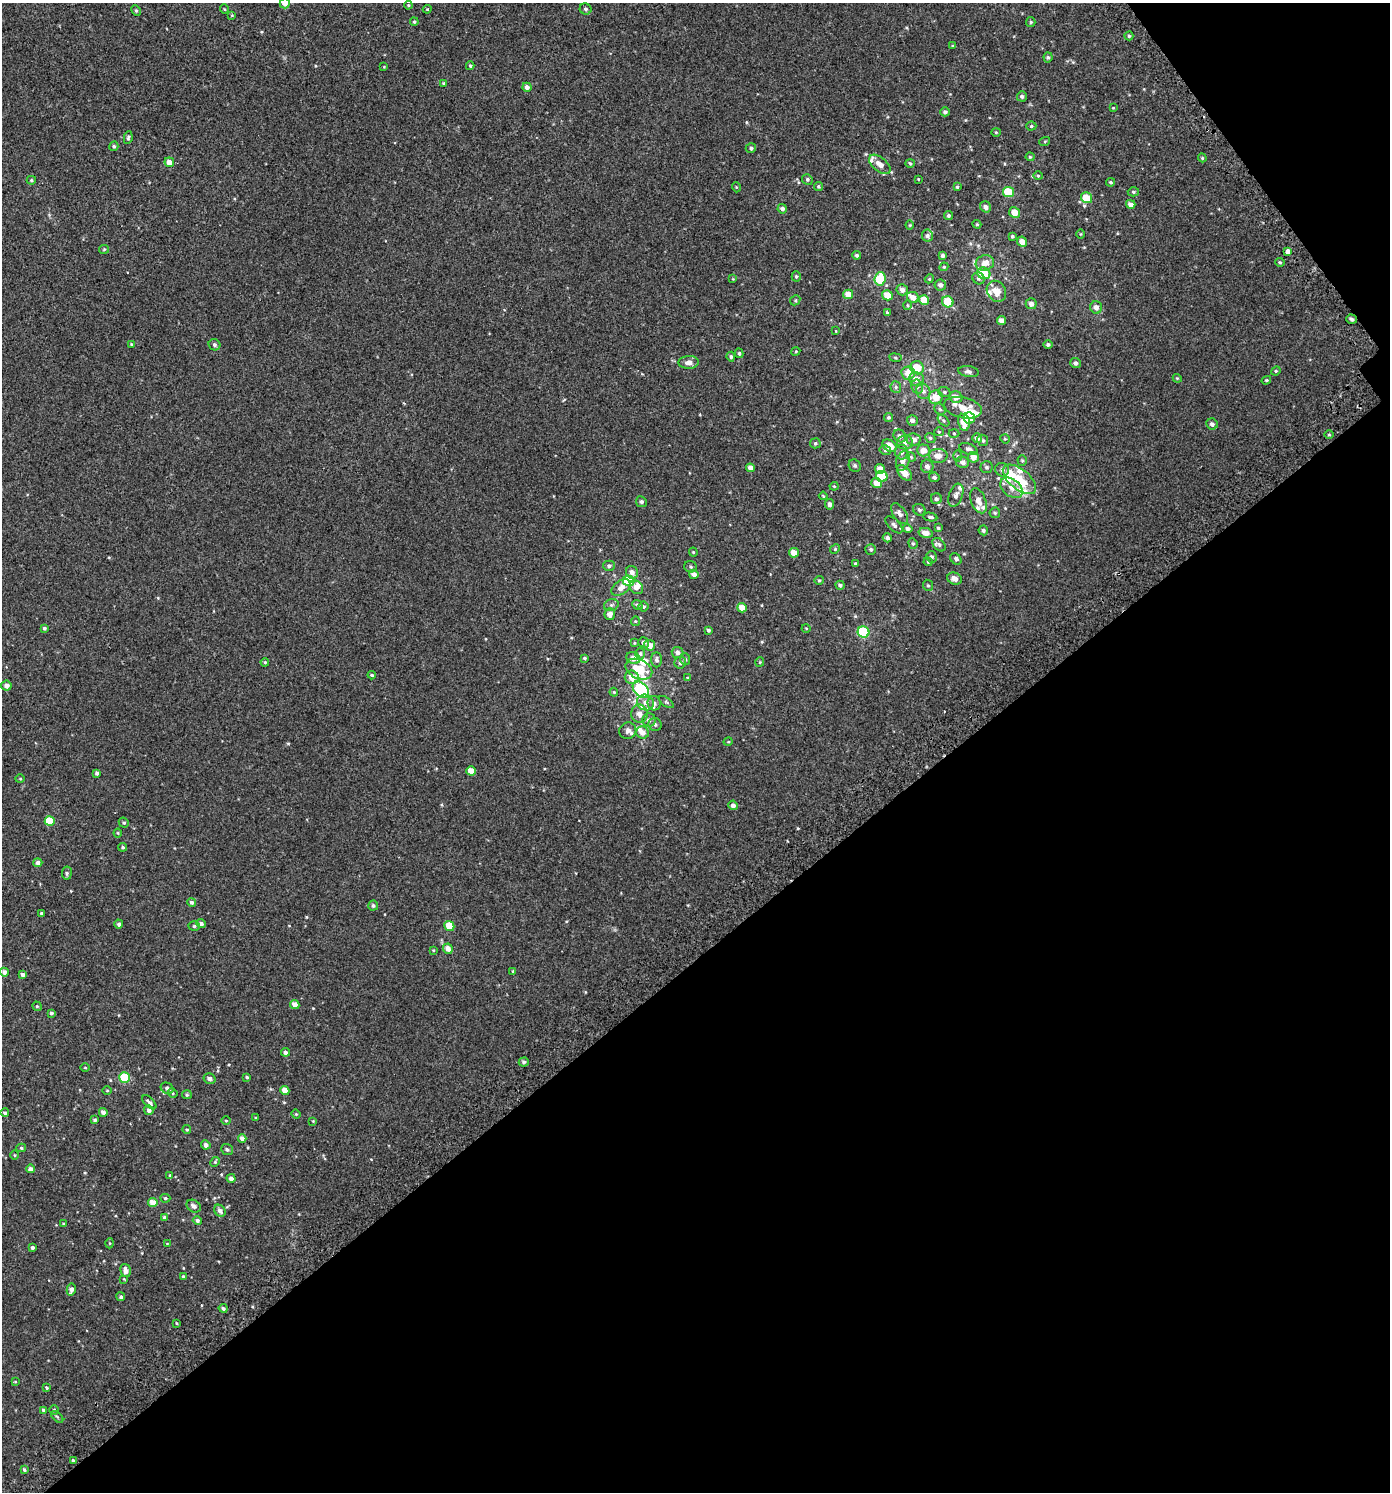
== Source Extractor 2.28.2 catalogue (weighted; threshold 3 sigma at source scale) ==
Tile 12 of 4 x 4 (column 4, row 3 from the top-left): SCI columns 4423-5810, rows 1550-3039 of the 6007 x 6069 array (HDU 1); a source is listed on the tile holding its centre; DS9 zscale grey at full resolution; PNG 1392 x 1494 px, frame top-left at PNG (2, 3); each listed source drawn as its Kron ellipse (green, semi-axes under 4 px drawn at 4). Shown black and unused: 38% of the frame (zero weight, under 2 of 3 exposures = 3% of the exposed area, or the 3 px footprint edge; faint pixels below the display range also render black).
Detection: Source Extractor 2.28.2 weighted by HDU 2 'WHT'; one run over the whole footprint, this tile lists its part. Background 0.00218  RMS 0.0058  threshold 0.0262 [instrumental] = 3 sigma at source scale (4.5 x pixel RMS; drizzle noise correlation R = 1.50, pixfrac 1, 0.0396/0.0396 arcsec/px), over >= 5 px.
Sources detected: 324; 1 inside a brighter object's white glare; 1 cosmic-ray / hot-pixel residue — neither listed nor drawn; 21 inside a brighter listed object's ellipse — not listed separately; the other 301 listed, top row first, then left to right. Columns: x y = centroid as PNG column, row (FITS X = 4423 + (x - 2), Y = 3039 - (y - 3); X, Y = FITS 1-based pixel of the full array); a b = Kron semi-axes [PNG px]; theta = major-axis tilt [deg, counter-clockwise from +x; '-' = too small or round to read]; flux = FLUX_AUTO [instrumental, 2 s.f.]
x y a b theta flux
285 3 5 5 - 3.6
408 5 4 4 - 0.55
224 9 5 3 - 0.43
427 9 4 4 - 0.53
586 9 6 5 - 1.1
136 11 5 4 - 0.84
232 15 4 4 - 0.43
414 22 4 3 - 0.69
1031 22 5 4 - 0.73
1129 36 4 4 - 0.8
953 46 3 3 - 0.6
1048 57 5 4 - 0.88
470 66 4 3 - 0.83
384 67 4 3 - 0.41
444 83 4 3 - 0.7
527 87 4 4 - 2
1022 96 5 5 - 1.1
1113 108 4 3 - 0.39
945 112 5 4 - 1.3
1031 126 5 4 - 0.76
996 132 4 4 - 0.52
128 138 6 4 79 1
1045 141 5 3 - 0.5
114 146 5 4 - 0.87
751 148 5 5 - 0.99
1030 157 4 4 - 0.53
1202 158 4 3 - 0.61
169 162 5 5 - 3.9
910 163 4 4 - 0.64
880 164 12 7 -40 4.4
1038 176 4 4 - 0.66
807 179 5 5 - 0.99
918 179 4 3 - 0.39
31 180 4 4 - 0.65
1110 182 4 3 - 0.65
818 186 4 4 - 0.78
736 187 5 3 - 0.45
957 187 4 4 - 0.74
1008 192 5 5 - 15
1133 192 5 4 - 0.83
1087 198 6 5 - 10
1131 204 5 4 - 3.2
985 207 6 5 - 2.1
782 209 5 4 - 1.7
1014 213 5 5 - 4.9
948 215 4 4 - 0.9
977 224 4 4 - 0.59
910 225 4 4 - 0.53
1081 234 5 3 - 0.44
927 236 6 5 - 1.4
1012 236 3 3 - 0.79
1022 242 5 4 - 4.3
104 249 5 4 - 0.54
1288 252 4 4 - 10
857 255 4 4 - 1.2
943 255 3 3 - 1.2
1280 262 5 4 - 0.66
985 263 9 7 16 3.9
944 267 4 4 - 0.58
984 273 7 5 -24 12
796 276 5 4 - 0.79
978 278 6 5 - 1.2
733 279 3 3 - 0.42
880 279 7 5 84 20
929 279 4 3 - 0.51
940 285 6 5 - 1.8
902 290 5 5 - 2.4
996 291 11 9 -56 6
848 294 5 4 - 5
887 295 5 5 - 6.2
913 297 6 5 - 3.9
795 300 5 4 - 0.8
924 300 5 5 - 7.8
948 302 6 5 - 9.7
1031 304 5 5 - 2.4
908 305 5 3 - 0.56
1096 307 6 6 - 2.5
887 313 4 3 - 0.79
1352 319 5 4 - 1.2
1002 321 4 4 - 3.6
836 331 3 2 - 0.36
131 344 4 3 - 0.46
214 345 6 5 - 1.1
1048 345 4 4 - 1.1
796 351 4 3 - 0.5
739 353 5 3 - 0.83
731 357 5 4 - 0.99
895 358 6 3 -9 0.67
689 362 10 6 2 3
1075 363 5 5 - 1.4
917 368 7 6 - 9.3
1276 371 5 4 - 0.66
969 372 10 5 -10 1.8
908 373 7 6 - 6
1177 378 4 3 - 0.48
916 379 7 7 - 3.8
1266 380 5 4 - 0.65
896 387 6 5 - 1.1
917 387 7 5 -70 1.6
923 391 8 6 -62 2.2
944 392 6 5 - 0.95
936 397 7 6 - 7.2
956 397 7 5 -17 3.8
963 408 19 10 -13 8.2
940 409 6 5 - 0.94
889 417 4 4 - 0.82
969 418 6 5 - 12
912 420 5 5 - 2.1
943 420 7 4 -45 0.94
964 422 8 6 -77 7.7
1212 424 6 5 - 1.8
939 432 5 4 - 0.67
954 433 5 3 - 0.55
1329 435 5 3 - 0.61
900 436 7 6 - 2
930 438 5 4 - 0.9
977 438 5 5 - 2.4
1005 439 5 3 - 0.51
914 440 7 6 - 2.7
983 440 6 5 - 1.1
905 442 8 7 - 2
815 443 5 5 - 1
889 446 7 5 -34 7.4
968 449 9 5 -20 1.8
885 450 6 4 -14 0.97
923 450 6 6 - 4.3
902 452 7 6 - 1.8
938 456 9 7 -1 4
957 456 5 3 - 0.59
911 457 5 4 - 0.59
973 457 5 5 - 4.1
1022 460 5 4 - 0.71
903 461 10 6 71 3
963 462 6 5 - 2.1
855 466 6 5 - 1
927 466 7 6 - 2.7
986 467 6 6 - 1
750 468 4 4 - 2.9
880 469 5 5 - 3.8
1002 470 7 6 - 1.7
904 473 9 5 -47 5.4
882 476 6 5 - 17
934 477 5 4 - 1.2
1019 479 20 10 -39 16
877 483 5 5 - 5.6
834 486 4 4 - 0.56
1011 488 12 8 -39 4.6
956 495 12 7 69 2.4
823 496 4 2 - 0.44
936 499 6 5 - 1.3
978 501 13 7 -68 3.7
641 502 5 5 - 1.2
829 504 5 4 - 1.8
919 510 6 5 - 1.2
995 513 5 5 - 0.77
900 514 11 6 -55 2.5
930 517 7 3 -10 1.1
894 525 10 5 -45 1.5
938 528 3 3 - 0.75
907 529 5 4 - 1.6
983 530 5 4 - 1.2
926 533 7 5 -12 3.4
887 538 5 4 - 1.4
913 543 5 4 - 0.78
939 545 8 5 -46 1.2
835 549 5 4 - 0.62
871 549 5 5 - 1.2
693 552 4 4 - 0.52
794 553 5 4 - 6
931 557 6 5 - 1.4
956 559 6 5 - 1.2
928 562 4 4 - 0.63
855 564 4 3 - 0.57
609 566 5 5 - 1.3
690 567 6 5 - 0.91
632 572 6 6 - 2.8
694 574 5 4 - 2.9
954 579 7 6 - 3.3
819 580 5 4 - 0.67
628 581 6 5 - 19
840 585 4 4 - 1.3
928 585 6 5 - 0.8
636 587 7 6 - 3
621 588 11 6 37 3.3
611 605 7 5 18 1.2
637 605 5 4 - 1
644 607 5 5 - 1
742 608 5 4 - 6
610 614 6 5 - 2.7
635 621 5 4 - 0.58
44 628 4 3 - 1.1
806 628 4 3 - 0.4
708 630 4 4 - 1.1
863 632 6 5 - 36
644 642 5 5 - 1.6
634 643 4 3 - 0.51
650 645 5 5 - 4.5
677 652 6 5 - 2.1
640 654 5 4 - 1.1
584 658 4 3 - 0.77
633 658 7 6 - 2.9
685 659 6 5 - 1.1
657 660 7 5 -88 1.6
265 662 4 4 - 0.61
760 662 5 4 - 0.59
680 663 6 5 - 1.3
639 669 14 9 -26 14
372 675 4 4 - 0.77
632 677 7 6 - 5.9
688 678 4 4 - 0.69
6 686 5 5 - 2.3
641 690 9 6 -45 67
614 692 4 4 - 0.6
666 702 8 4 -36 0.9
645 703 8 7 - 3.2
654 703 7 6 - 1.7
639 714 9 8 - 3.7
649 720 7 6 - 1.9
655 725 7 6 - 1.3
628 731 8 8 - 2.3
642 732 6 6 - 3.2
728 742 4 3 - 0.43
471 771 5 4 - 6.6
97 773 3 3 - 1.3
20 779 4 4 - 0.54
733 805 5 4 - 2.1
50 821 5 5 - 18
124 823 5 4 - 0.83
118 833 4 4 - 0.54
123 847 4 4 - 0.73
38 863 4 4 - 2.3
67 873 6 5 - 0.98
192 902 4 4 - 1.4
373 905 5 5 - 1.1
41 913 3 3 - 0.84
119 924 4 4 - 1.4
201 924 5 4 - 2
194 926 5 5 - 0.95
449 926 5 4 - 11
448 949 5 4 - 3.9
433 950 4 3 - 0.42
513 971 4 3 - 0.45
4 972 4 4 - 2.3
22 974 4 4 - 1.5
295 1004 5 4 - 3.8
37 1006 5 4 - 0.74
51 1013 4 3 - 1.1
285 1052 4 4 - 1.5
524 1062 5 4 - 1.2
85 1067 5 3 - 0.46
124 1077 5 5 - 27
247 1077 4 3 - 0.75
209 1079 6 5 - 1.9
167 1088 7 5 -28 1.7
107 1090 5 3 - 0.47
285 1090 4 4 - 5.7
173 1093 5 4 - 0.71
187 1095 5 4 - 0.63
149 1102 9 4 -46 1.6
149 1110 5 4 - 1.9
103 1112 4 4 - 2.6
5 1113 4 4 - 0.88
296 1114 5 4 - 0.57
256 1118 3 3 - 0.5
95 1120 3 3 - 0.86
226 1120 5 3 - 0.54
313 1121 4 4 - 0.46
187 1129 4 4 - 0.71
242 1139 4 4 - 2.6
206 1145 4 4 - 2.2
21 1148 5 4 - 0.75
227 1149 6 5 - 1.2
15 1155 4 3 - 0.45
215 1162 5 4 - 0.7
30 1169 4 4 - 2.6
170 1175 4 3 - 0.46
231 1178 4 4 - 2.1
165 1198 5 4 - 0.81
153 1203 5 4 - 5.6
194 1206 7 5 -34 2.2
220 1211 6 5 - 2.2
164 1218 4 3 - 1.1
197 1220 4 4 - 1.3
64 1224 3 3 - 0.72
110 1243 5 3 - 0.49
167 1244 4 3 - 0.34
32 1247 3 3 - 1.3
126 1271 7 5 -74 3.4
183 1276 4 3 - 0.68
124 1279 4 4 - 0.43
71 1289 6 4 79 2.7
121 1297 4 4 - 1.1
223 1308 4 4 - 1.3
176 1323 3 3 - 0.47
15 1382 4 3 - 0.38
46 1388 4 4 - 0.76
44 1410 4 4 - 1.2
54 1410 4 4 - 0.67
57 1417 7 3 -44 0.65
73 1461 3 3 - 2.6
24 1470 4 3 - 0.9
Isophote crosses this tile's border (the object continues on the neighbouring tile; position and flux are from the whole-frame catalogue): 2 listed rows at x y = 285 3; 408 5